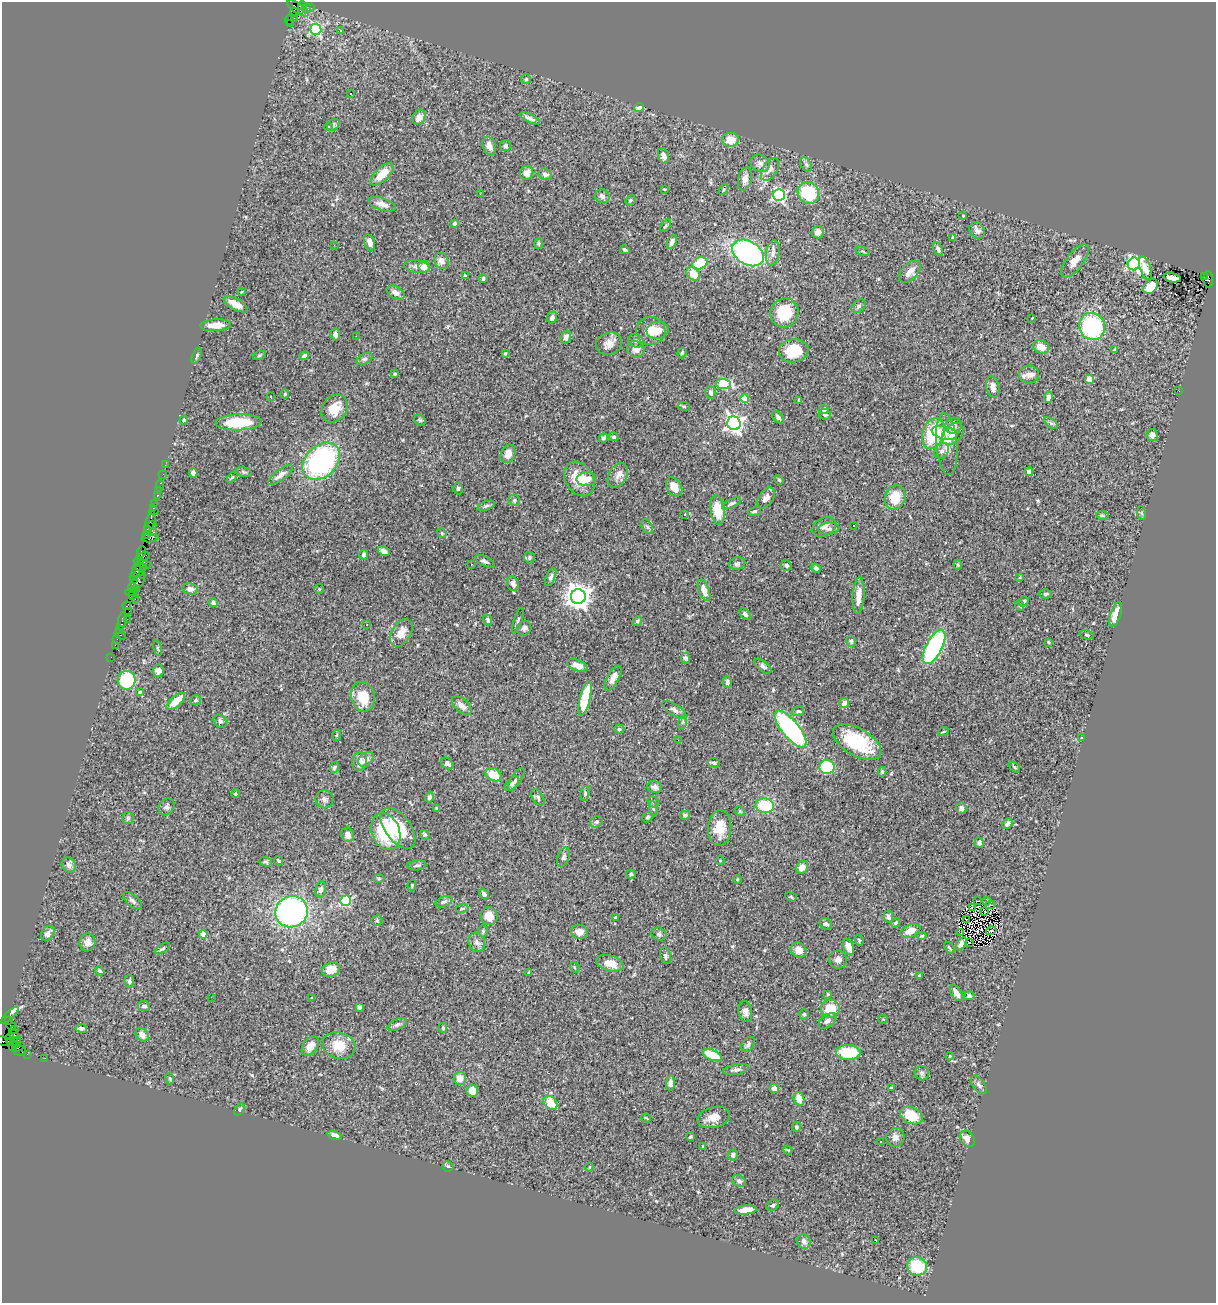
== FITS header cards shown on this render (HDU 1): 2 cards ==
NAXIS1  =                 1214
NAXIS2  =                 1301

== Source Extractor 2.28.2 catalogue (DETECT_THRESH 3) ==
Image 1214 x 1301 px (HDU 1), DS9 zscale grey, 1 PNG px = 1 image px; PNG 1218 x 1305 px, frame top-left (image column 1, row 1301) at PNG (2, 2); each listed source drawn as its Kron ellipse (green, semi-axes under 4 px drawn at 4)
Background 2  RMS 0.057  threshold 0.172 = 3 sigma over >= 5 px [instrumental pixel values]
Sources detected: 411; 2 with non-positive FLUX_AUTO (blend fragments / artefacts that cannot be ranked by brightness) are neither listed nor drawn; the other 409 listed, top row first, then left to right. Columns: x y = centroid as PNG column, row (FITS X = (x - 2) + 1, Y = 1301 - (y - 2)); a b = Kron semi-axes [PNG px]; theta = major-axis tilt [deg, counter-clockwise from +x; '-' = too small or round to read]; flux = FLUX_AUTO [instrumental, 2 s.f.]
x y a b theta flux
302 6 4 3 - 460
298 8 12 5 -32 940
306 8 5 4 - 250
310 8 3 3 - 98
295 12 5 3 - 680
294 18 3 2 - 32
289 19 5 3 - 470
290 23 2 2 - 4.7
316 29 6 5 - 450
341 31 3 3 - 4.2
526 79 5 5 - 5.5
350 94 3 2 - 4.1
639 107 5 3 - 7.8
419 117 8 6 60 22
530 118 11 4 -26 14
333 125 7 5 37 11
328 127 4 3 - 6.5
730 140 8 7 - 57
489 146 10 6 -69 32
506 146 6 5 - 8.1
663 156 8 5 -71 16
760 163 10 8 -32 18
806 165 8 5 -62 7.9
770 169 12 7 58 21
527 173 7 6 - 26
382 174 14 7 44 63
545 174 6 5 - 14
745 179 12 6 77 21
665 189 3 2 - 4.3
724 189 6 3 59 4
808 193 11 10 - 210
480 194 3 2 - 4.5
779 195 6 6 - 650
602 196 7 7 - 16
630 200 5 4 - 5.9
382 204 14 6 -18 26
963 216 3 2 - 3.2
455 223 3 3 - 13
666 226 7 4 56 5.6
977 230 9 7 -53 15
818 232 6 6 - 20
953 238 3 3 - 6.6
370 242 8 5 -72 16
672 242 7 4 65 16
539 243 6 4 75 5.1
334 245 3 2 - 4.9
938 249 7 4 -63 12
625 250 5 3 - 7
863 251 7 2 -21 3.9
748 253 17 11 -31 750
773 253 13 7 81 22
441 261 8 7 - 25
1075 261 20 8 53 40
700 263 8 5 23 110
1134 264 6 6 - 740
417 267 13 6 -7 18
424 267 6 5 - 30
1145 268 12 5 -71 44
910 272 13 7 46 32
693 274 7 6 - 60
465 275 3 2 - 4.1
1204 276 2 2 - 170
483 278 4 4 - 6.7
1172 278 9 4 -11 27
1208 279 8 4 -90 520
1150 287 8 6 47 63
241 292 4 2 - 2.5
395 293 9 6 -29 19
236 304 13 5 -30 38
859 306 8 5 42 9
784 313 14 14 - 130
552 317 6 5 - 15
1032 318 3 2 - 2.2
216 325 15 5 3 52
1092 326 14 12 -69 340
657 330 11 8 8 34
651 331 14 14 - 59
335 334 6 5 - 15
356 336 3 2 - 5.9
566 337 7 5 72 13
636 341 8 6 -24 11
609 344 13 11 20 31
1041 347 8 6 -19 35
636 349 9 8 - 26
1115 349 4 2 - 4.8
794 351 15 11 9 120
505 353 4 3 - 5.6
682 353 6 4 69 5.2
259 355 7 4 20 5.3
197 356 8 4 68 5.5
304 356 5 4 - 11
365 359 8 5 27 8.6
395 374 3 3 - 4.5
1029 375 10 9 - 22
1089 379 5 4 - 35
723 384 7 5 -2 210
993 387 11 6 -78 24
1179 391 2 2 - 2.8
710 392 6 5 - 12
285 394 4 4 - 3.7
271 397 3 3 - 12
1048 397 6 4 81 14
745 399 4 4 - 72
798 400 4 3 - 4
684 406 6 3 -8 4.6
335 409 15 12 54 62
824 409 5 4 - 11
825 414 6 5 - 10
778 417 7 5 -48 10
184 420 4 3 - 5.8
420 420 6 5 - 5.3
239 422 23 8 2 130
734 423 7 6 - 1700
1051 423 8 4 -37 7.1
953 426 8 7 - 16
933 433 16 10 71 190
944 433 13 6 -14 21
953 434 12 9 44 28
1152 435 6 5 - 16
614 437 5 4 - 7.1
604 438 4 4 - 8.3
947 444 31 10 -85 63
942 451 8 6 49 11
508 454 9 7 67 28
321 461 21 15 44 660
165 465 2 2 - 16
244 472 8 4 -15 6.6
1029 472 4 4 - 15
193 473 5 4 - 10
163 474 2 2 - 23
280 475 14 5 37 22
618 475 13 9 59 26
232 477 6 3 53 4.4
579 479 18 14 -56 85
586 479 9 7 4 42
779 480 5 4 - 4.8
160 485 5 2 - 59
674 487 10 7 -56 45
458 489 6 4 88 7.2
158 490 3 2 - 49
157 495 3 3 - 150
895 497 12 10 73 76
766 498 11 7 56 21
514 500 6 5 - 8
731 503 10 4 25 9.2
154 504 4 2 - 63
486 506 9 4 18 7.6
154 507 3 2 - 60
717 510 15 7 -82 90
154 511 5 3 - 140
754 511 7 4 16 7.1
1141 513 7 4 -87 6
685 514 3 3 - 34
1102 515 6 4 -9 5.8
150 522 11 4 73 280
152 525 3 2 - 120
854 526 3 3 - 5.6
647 527 8 5 -62 8.9
824 527 13 9 27 20
829 529 10 6 6 14
147 530 3 3 - 180
154 532 3 2 - 250
442 533 5 4 - 4.2
146 535 3 2 - 100
150 538 8 4 5 480
384 551 6 4 -26 14
141 552 5 3 - 220
364 555 5 4 - 12
143 557 6 3 13 420
529 557 6 5 - 8
485 561 10 4 -25 10
142 563 9 4 -19 350
471 564 3 2 - 4.2
737 564 8 6 14 12
786 565 5 5 - 13
958 565 4 4 - 4.1
140 567 5 3 - 460
143 567 4 3 - 440
816 568 5 4 - 11
136 570 7 3 83 380
142 575 2 2 - 74
134 576 2 2 - 89
551 577 10 4 66 9.7
1020 577 3 3 - 3.2
133 579 3 3 - 110
137 583 10 5 40 700
513 584 7 5 -71 15
132 588 4 2 - 190
135 589 4 3 - 370
190 589 8 5 -11 14
319 589 5 5 - 4.9
704 590 11 5 -70 36
131 592 6 2 7 110
1045 594 6 4 1 7.1
133 596 3 2 - 79
859 596 18 6 86 39
578 597 7 7 - 4000
135 599 2 2 - 36
1024 601 5 4 - 6.2
213 603 5 4 - 8.9
127 606 4 3 - 95
1020 606 5 3 - 4.1
129 611 2 2 - 52
745 614 7 4 -46 9
1115 615 13 5 72 41
127 619 2 2 - 30
488 620 5 4 - 7.6
518 620 13 3 72 6.9
122 621 9 3 80 290
637 621 5 4 - 7.6
367 625 3 3 - 7.5
524 628 7 7 - 14
120 629 3 2 - 86
401 633 15 9 59 42
120 635 6 3 -34 280
1087 635 7 4 -14 6.3
117 639 2 2 - 45
851 641 6 4 -76 6.3
1048 642 3 3 - 3.6
115 645 2 2 - 62
934 647 19 8 63 590
158 648 8 4 -81 5.2
111 657 2 2 - 35
686 658 5 4 - 9.4
577 665 10 5 -22 26
763 666 10 5 -38 9.8
158 671 6 5 - 16
613 678 14 6 61 27
127 680 9 9 - 280
727 682 5 4 - 9.5
140 692 4 3 - 3.4
363 697 15 12 -78 91
585 698 18 5 77 180
196 700 5 4 - 6.3
176 701 11 5 42 56
844 703 5 5 - 19
462 706 12 6 -42 22
674 710 14 5 -33 13
798 711 6 5 - 7.3
220 721 7 6 - 9.9
683 722 7 4 70 6.3
619 729 5 4 - 5.5
791 729 22 8 -51 690
943 732 5 3 - 3.3
337 735 6 3 70 4.4
1081 738 3 2 - 3.9
678 740 3 2 - 4.6
857 742 27 13 -30 230
366 759 9 6 38 21
360 762 9 7 82 27
447 763 7 5 -39 15
714 763 6 4 -7 9
334 767 6 4 68 7
827 767 7 7 - 190
1014 767 7 3 -42 4.4
882 772 5 3 - 5.5
494 775 8 6 -30 68
516 779 13 5 58 11
512 784 9 5 47 8.9
655 787 8 6 -13 12
585 793 7 4 82 6.2
235 794 4 3 - 3.5
429 797 5 4 - 11
538 797 9 5 -54 8.4
324 799 9 9 - 13
653 802 6 5 - 6.7
765 806 9 7 -6 170
167 807 9 7 52 12
436 808 4 3 - 4.3
961 808 5 5 - 17
653 809 8 4 -80 6.2
740 811 5 4 - 5
685 815 5 4 - 8.5
648 817 5 4 - 6.8
128 818 6 5 - 7
596 822 7 5 30 7.8
1007 824 6 4 48 15
398 828 23 13 -53 130
720 828 18 11 86 69
386 832 19 14 -69 270
348 835 7 6 - 19
425 835 5 4 - 6.4
979 843 5 4 - 9.8
563 857 10 6 69 11
720 860 4 3 - 3
279 861 5 4 - 6.4
266 862 7 4 -18 5.7
69 865 8 7 - 15
417 865 9 5 6 9.9
802 867 7 5 52 28
631 874 5 4 - 8.3
379 878 5 3 - 4.5
737 879 4 3 - 3.3
412 885 5 4 - 4.2
321 890 8 5 77 14
484 894 5 4 - 12
791 897 6 3 -20 4.6
132 900 11 5 -40 12
346 901 5 5 - 400
978 901 4 2 - 3.8
987 901 4 3 - 4
444 902 9 5 23 11
990 905 5 2 - 6.3
973 907 4 2 - 3.6
462 908 6 3 9 3.9
985 911 3 2 - 3.6
292 912 16 15 - 910
489 916 9 8 - 48
615 917 4 3 - 6.5
888 917 6 5 - 12
377 920 5 5 - 6.1
966 920 3 2 - 4.7
896 923 5 4 - 5.2
826 924 6 5 - 9.5
483 931 6 5 - 5.9
910 931 10 6 22 41
991 931 5 2 - 3.7
579 932 8 7 - 35
48 933 8 6 52 20
961 933 2 2 - 3.5
203 934 4 4 - 89
659 934 8 6 -26 9.5
922 936 5 4 - 4.6
859 940 5 3 - 4
87 942 9 8 - 23
477 942 10 8 -64 17
969 943 3 2 - 4.1
961 944 7 4 58 16
849 947 9 4 -67 28
163 948 8 3 34 6.4
949 948 6 3 -55 4.4
799 950 8 7 - 30
665 956 8 5 -75 9.1
838 959 9 9 - 17
610 963 14 7 -16 47
574 967 5 3 - 3
331 969 9 7 24 59
100 971 5 3 - 6.5
529 972 3 2 - 3.7
919 976 4 3 - 4.1
129 981 6 5 - 8.7
956 993 9 5 -58 23
828 994 4 4 - 3.7
969 996 5 4 - 8.9
211 997 2 2 - 68
312 998 3 3 - 3.1
144 1006 6 5 - 12
359 1007 4 4 - 12
830 1009 9 9 - 76
745 1012 11 6 -80 16
804 1014 5 4 - 5.6
9 1016 11 3 43 92
883 1019 5 4 - 4.8
8 1020 3 3 - 180
827 1021 10 6 36 15
397 1024 10 5 26 9.8
11 1026 5 2 - 90
81 1028 6 4 -8 10
443 1028 5 4 - 5.4
14 1030 3 3 - 55
142 1035 7 5 -49 28
15 1036 8 4 -49 530
10 1038 5 3 - 250
4 1041 10 4 -15 110
13 1042 6 3 -9 350
17 1042 5 3 - 360
748 1044 8 5 56 11
13 1046 5 3 - 84
310 1046 11 7 52 33
339 1046 17 13 -18 76
19 1047 6 3 34 300
20 1050 6 5 - 250
848 1052 12 7 -3 150
27 1054 2 2 - 21
712 1055 10 5 -22 110
950 1056 4 4 - 3.2
45 1058 2 2 - 35
736 1070 13 5 10 14
922 1073 7 7 - 9.4
460 1078 6 6 - 37
170 1079 5 3 - 3.9
670 1083 8 4 87 14
979 1085 11 6 -56 12
774 1088 5 4 - 16
891 1088 4 3 - 4
472 1091 6 5 - 45
799 1099 7 5 -67 45
550 1103 8 6 -44 78
239 1109 7 4 57 4.8
911 1115 12 8 -26 100
714 1117 17 10 14 38
646 1118 5 3 - 3.9
796 1127 5 4 - 6.1
335 1135 7 4 -18 19
690 1137 4 4 - 4.8
895 1137 9 9 - 19
967 1139 9 6 -53 27
880 1142 3 2 - 4.1
703 1146 3 3 - 5.1
788 1150 5 3 - 4.3
733 1155 5 5 - 10
448 1166 5 5 - 5.7
589 1167 5 3 - 3.5
739 1181 7 5 -29 9.8
773 1205 7 5 32 7.9
746 1210 11 4 6 39
804 1241 7 6 - 19
876 1241 3 2 - 27
917 1266 10 9 - 150
At the frame edge (FLAGS 8, measured only in part): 1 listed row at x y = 4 1041
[2 non-positive-flux detections neither listed nor drawn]